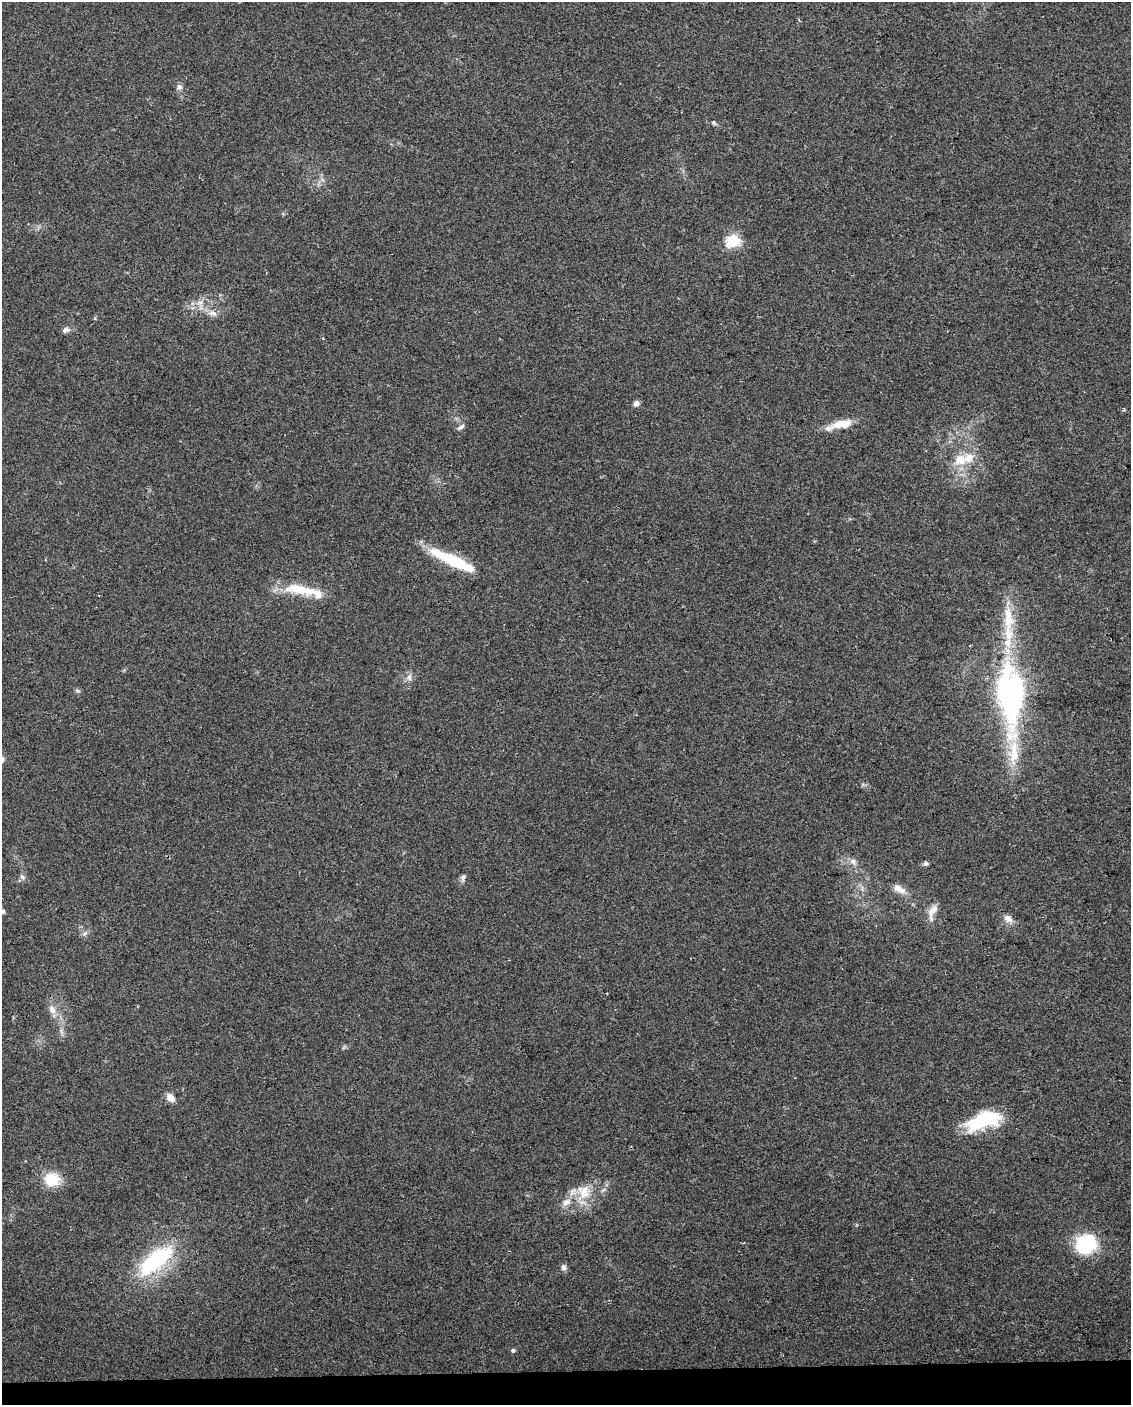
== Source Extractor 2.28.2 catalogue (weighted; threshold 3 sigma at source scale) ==
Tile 10 of 4 x 3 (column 2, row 3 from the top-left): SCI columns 1161-2289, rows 49-1451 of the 4578 x 4261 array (HDU 1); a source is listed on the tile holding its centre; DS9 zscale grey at full resolution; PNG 1133 x 1407 px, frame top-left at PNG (2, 2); no overlay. Shown black and unused: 2% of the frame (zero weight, under 2 of 3 exposures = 2% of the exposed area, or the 3 px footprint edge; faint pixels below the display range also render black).
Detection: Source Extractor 2.28.2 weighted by HDU 2 'WHT'; one run over the whole footprint, this tile lists its part. Background 0.102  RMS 0.01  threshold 0.045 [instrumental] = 3 sigma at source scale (4.5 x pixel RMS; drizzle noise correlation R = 1.50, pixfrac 1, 0.0396/0.0396 arcsec/px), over >= 5 px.
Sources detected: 49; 1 too faint to see at this stretch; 2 inside a brighter object's white glare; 1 cosmic-ray / hot-pixel residue — not listed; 8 inside a brighter listed object's ellipse — not listed separately; the other 37 listed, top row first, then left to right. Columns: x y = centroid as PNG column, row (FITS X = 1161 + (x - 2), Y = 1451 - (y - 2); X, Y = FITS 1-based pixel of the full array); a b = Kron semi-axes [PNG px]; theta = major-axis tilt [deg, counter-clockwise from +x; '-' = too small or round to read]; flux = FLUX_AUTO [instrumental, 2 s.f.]
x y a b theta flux
179 87 8 7 - 3.4
713 123 7 5 -50 1.9
323 180 7 4 -70 2.3
733 241 7 6 - 110
200 303 11 9 24 8
212 313 13 7 -4 6.5
66 330 12 7 16 3.7
323 339 3 3 - 2.3
636 403 6 6 - 4.3
1123 410 4 3 - 1.7
840 423 26 10 13 16
461 427 11 5 36 2.8
960 460 20 17 10 22
453 561 54 11 -25 55
301 590 47 13 -8 34
409 677 11 7 73 5
77 691 7 5 -20 1.9
1015 694 118 24 86 190
853 862 11 8 -35 5.3
926 863 5 5 - 2.9
22 877 9 6 -53 3
463 878 12 6 75 3.2
899 889 19 8 -30 9
934 909 13 10 75 8.7
2 911 5 5 - 3.5
1008 919 15 8 -43 6.4
85 933 9 5 45 2.9
52 1009 15 9 -65 8.2
61 1031 11 5 -69 3.7
170 1098 9 7 -43 8.8
986 1120 37 17 24 63
52 1180 12 10 -7 40
584 1192 26 21 65 29
1086 1244 17 15 35 81
156 1261 51 20 40 95
564 1267 9 7 88 3.3
513 1350 5 5 - 2
Isophote crosses this tile's border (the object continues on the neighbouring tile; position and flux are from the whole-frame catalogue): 1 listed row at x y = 2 911